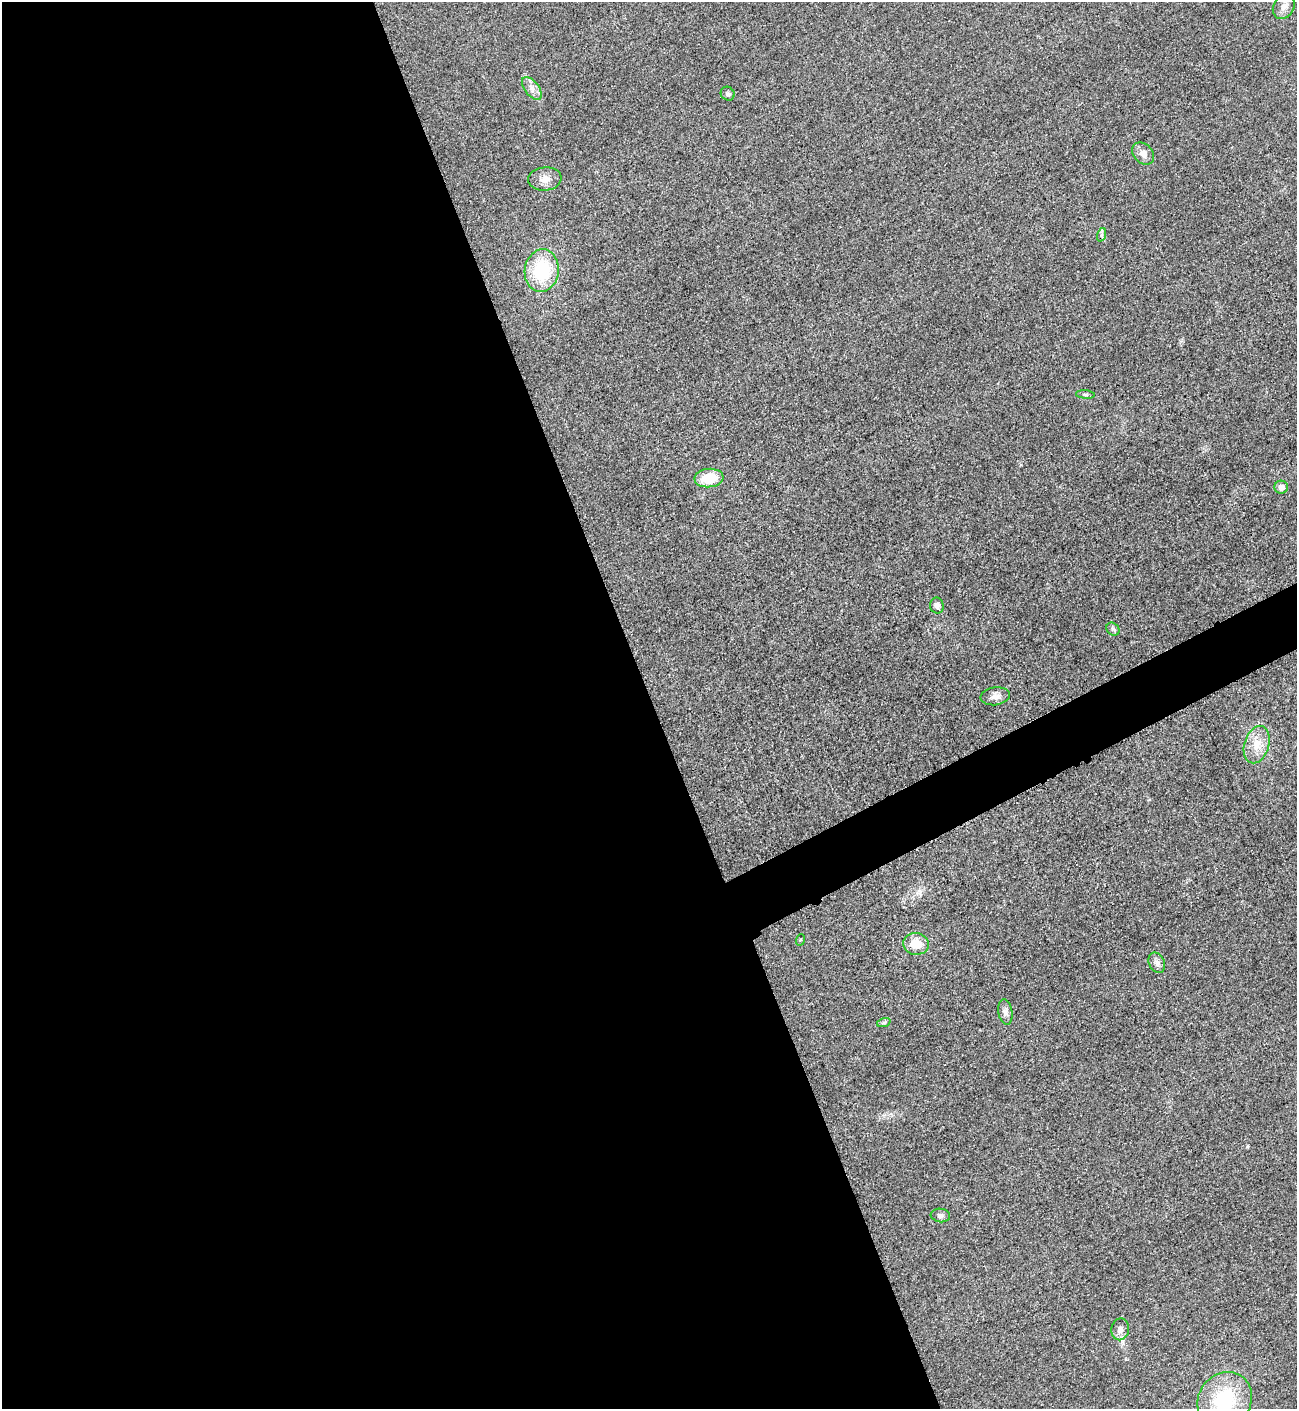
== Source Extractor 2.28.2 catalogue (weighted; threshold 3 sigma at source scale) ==
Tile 9 of 4 x 4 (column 1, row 3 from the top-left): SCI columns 298-1592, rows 1420-2826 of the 5642 x 5652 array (HDU 1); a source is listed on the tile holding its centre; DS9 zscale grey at full resolution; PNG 1299 x 1411 px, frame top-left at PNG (2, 2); each listed source drawn as its Kron ellipse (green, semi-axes under 4 px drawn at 4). Shown black and unused: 52% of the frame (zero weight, under 3 of 5 exposures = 1% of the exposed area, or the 3 px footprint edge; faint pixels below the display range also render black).
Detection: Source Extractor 2.28.2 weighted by HDU 2 'WHT'; one run over the whole footprint, this tile lists its part. Background 0.0193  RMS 0.0051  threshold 0.0227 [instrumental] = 3 sigma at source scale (4.5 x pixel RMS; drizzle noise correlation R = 1.50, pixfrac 1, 0.05/0.05 arcsec/px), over >= 5 px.
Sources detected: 22; all 22 listed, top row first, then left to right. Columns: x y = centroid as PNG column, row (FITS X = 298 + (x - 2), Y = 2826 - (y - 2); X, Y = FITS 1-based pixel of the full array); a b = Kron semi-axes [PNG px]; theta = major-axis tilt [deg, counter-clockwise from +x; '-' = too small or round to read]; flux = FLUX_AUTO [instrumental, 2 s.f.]
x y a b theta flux
1284 6 13 10 62 4
532 88 13 7 -52 3
728 94 7 6 - 1.1
1143 153 12 9 -46 3.6
545 179 17 11 5 4.4
1101 235 7 4 71 0.94
542 270 21 17 82 30
1085 394 9 4 -5 0.84
709 478 14 9 5 13
1281 487 7 6 - 3.4
937 606 8 6 -79 2.1
1113 629 7 6 - 1.2
995 696 15 9 8 3.3
1257 745 19 12 74 8
800 940 6 3 71 0.51
916 944 13 11 -6 9.1
1157 963 11 7 -65 2.3
1005 1012 13 7 -80 2.1
884 1022 7 4 19 0.97
940 1215 10 7 -7 1.6
1120 1329 11 9 79 3
1225 1400 29 26 57 35
Isophote crosses this tile's border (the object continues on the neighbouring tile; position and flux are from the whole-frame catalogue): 1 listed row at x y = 1225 1400